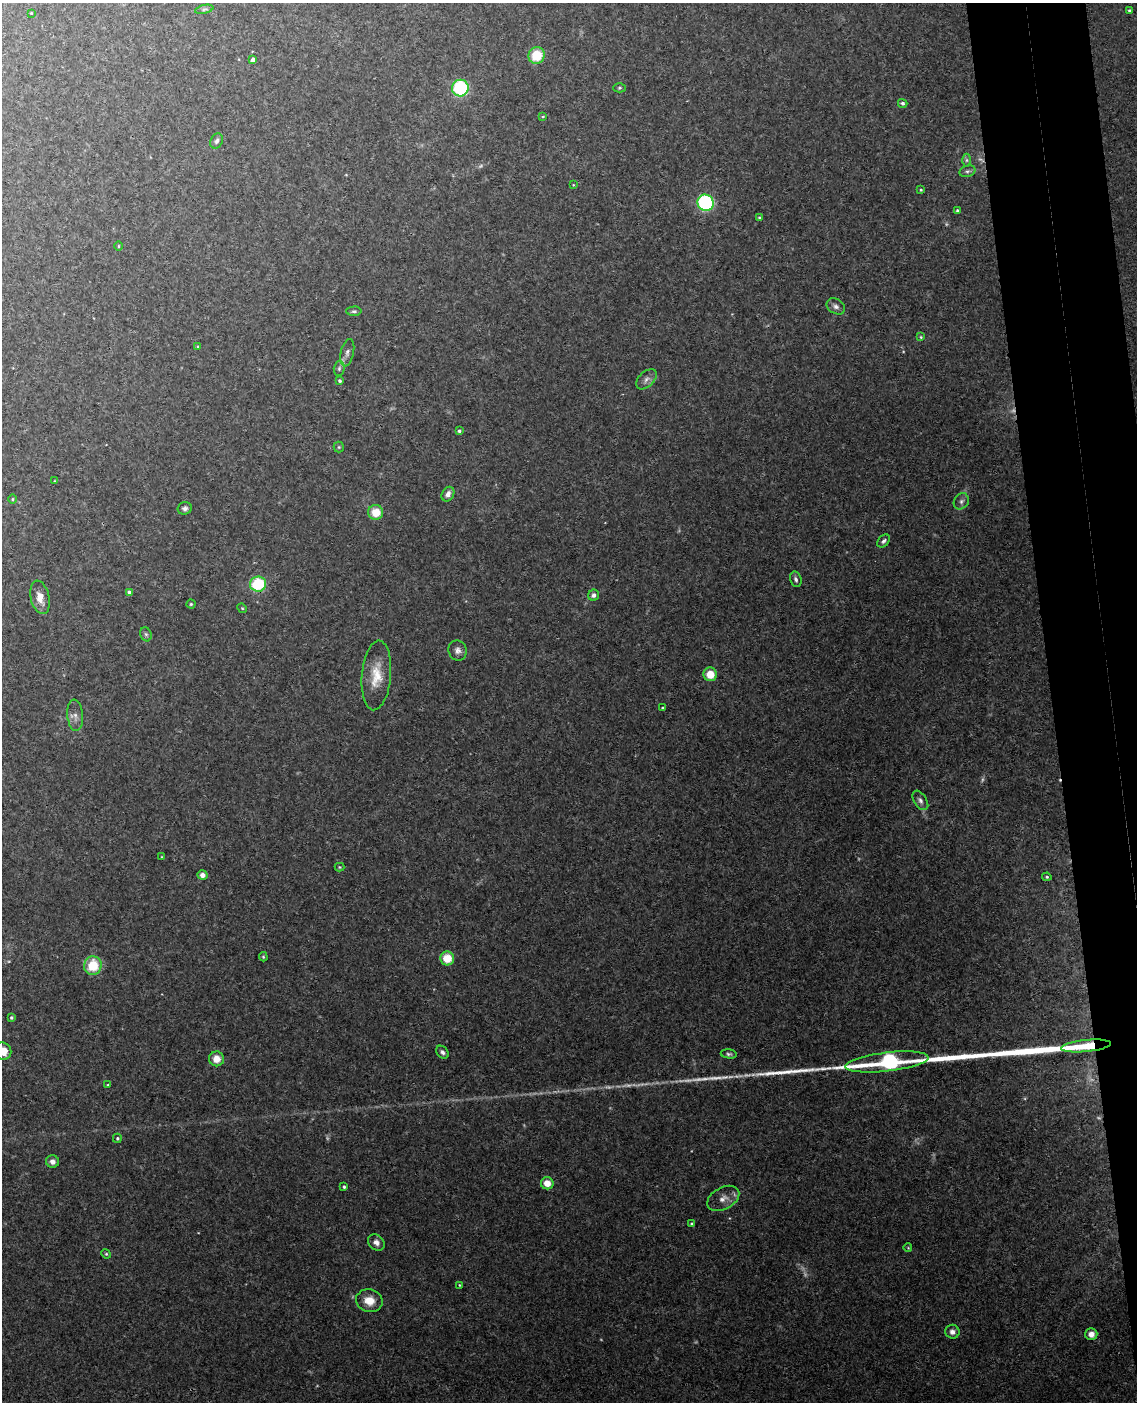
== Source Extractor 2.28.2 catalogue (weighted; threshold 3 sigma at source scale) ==
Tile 6 of 4 x 3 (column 2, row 2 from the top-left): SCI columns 1193-2327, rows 1643-3042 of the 4652 x 4581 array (HDU 1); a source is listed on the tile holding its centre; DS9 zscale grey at full resolution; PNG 1139 x 1404 px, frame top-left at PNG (2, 3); each listed source drawn as its Kron ellipse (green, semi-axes under 4 px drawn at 4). Shown black and unused: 7% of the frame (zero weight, under 3 of 4 exposures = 6% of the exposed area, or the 3 px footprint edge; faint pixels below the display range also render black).
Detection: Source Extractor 2.28.2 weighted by HDU 2 'WHT'; one run over the whole footprint, this tile lists its part. Background 0.0392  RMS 0.004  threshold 0.0181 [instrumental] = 3 sigma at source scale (4.5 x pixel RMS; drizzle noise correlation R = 1.50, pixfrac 1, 0.05/0.05 arcsec/px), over >= 5 px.
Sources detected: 87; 7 too faint to see at this stretch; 3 long thin detections or spike segments (spike, bleed or trail) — neither listed nor drawn; the other 77 listed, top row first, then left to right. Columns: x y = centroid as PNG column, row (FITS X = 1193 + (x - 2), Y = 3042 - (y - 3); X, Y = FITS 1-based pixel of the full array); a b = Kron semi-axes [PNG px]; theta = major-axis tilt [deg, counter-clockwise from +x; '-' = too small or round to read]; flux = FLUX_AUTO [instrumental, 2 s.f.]
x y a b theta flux
204 9 9 4 13 0.88
1129 10 4 4 - 0.57
31 13 3 2 - 0.28
537 55 8 8 - 11
253 60 4 4 - 1.8
460 88 8 8 - 32
620 88 6 4 1 0.59
903 103 5 4 - 0.99
543 116 4 2 - 0.33
217 141 8 6 64 1.2
966 160 6 4 90 0.79
967 171 8 5 18 1
573 185 3 3 - 0.28
921 190 4 3 - 0.37
705 203 8 8 - 51
957 211 3 3 - 0.64
759 217 4 3 - 0.47
118 246 5 3 - 0.4
836 306 10 7 -33 1.7
354 311 7 4 0 0.82
921 337 4 4 - 0.43
198 347 4 3 - 0.45
347 353 14 6 77 1.9
339 369 7 5 88 0.87
646 379 12 7 44 2
340 381 4 3 - 0.76
459 431 4 4 - 0.72
339 447 5 5 - 0.58
54 481 2 2 - 0.26
448 494 8 6 58 2.3
13 499 5 3 - 0.46
961 501 8 7 - 1.4
185 508 7 6 - 1.3
376 512 7 7 - 7.5
884 541 7 5 46 1
796 579 8 5 -75 1.1
258 584 8 7 - 21
129 592 4 3 - 0.97
593 595 5 5 - 1.4
40 597 17 9 -77 4.4
191 604 4 4 - 0.55
242 608 5 4 - 0.41
146 634 7 5 -67 0.83
458 650 10 9 - 2
710 674 7 7 - 6.1
376 675 35 14 85 10
662 708 3 3 - 0.51
75 715 16 8 -85 2.3
920 800 11 6 -56 1.6
162 857 4 2 - 0.29
339 867 5 4 - 0.45
202 875 5 5 - 1.8
1047 877 5 4 - 0.62
263 957 5 3 - 0.47
447 958 7 7 - 8.1
93 966 9 8 - 13
11 1018 4 4 - 0.62
1086 1046 25 6 6 19
3 1051 9 8 - 5.9
442 1052 7 5 -48 1.2
729 1054 8 4 -5 0.91
216 1059 7 7 - 4.3
887 1062 42 9 7 51
108 1085 4 3 - 0.47
117 1138 4 4 - 0.65
52 1161 6 6 - 1.8
547 1183 6 6 - 4.9
344 1187 3 3 - 0.61
723 1198 17 11 29 3.8
692 1224 3 3 - 0.43
376 1243 9 7 -41 2
908 1248 4 2 - 0.3
106 1254 5 4 - 0.52
459 1285 3 3 - 0.29
369 1301 13 11 -13 5.7
952 1332 7 7 - 1.7
1091 1334 6 6 - 2.5
Overlapping masked pixels (flux is a lower limit): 1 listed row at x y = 1086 1046
Isophote crosses this tile's border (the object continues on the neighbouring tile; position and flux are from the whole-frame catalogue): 1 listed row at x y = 3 1051